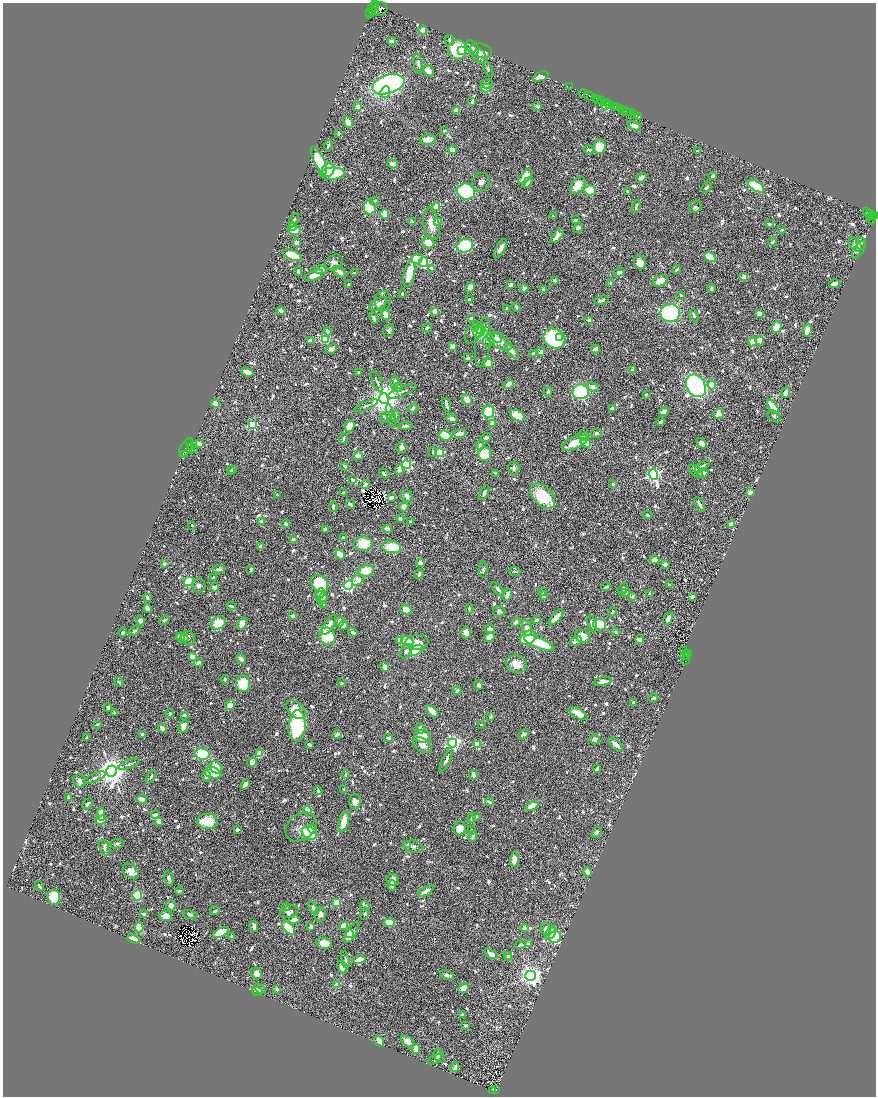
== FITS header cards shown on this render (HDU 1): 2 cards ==
NAXIS1  =                 1747
NAXIS2  =                 2188

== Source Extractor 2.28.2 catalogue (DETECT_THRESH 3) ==
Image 1747 x 2188 px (HDU 1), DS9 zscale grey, zoomed out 1/2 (1 PNG px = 2 x 2 image px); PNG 878 x 1098 px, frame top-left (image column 2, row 2187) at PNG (3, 3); each listed source drawn as its Kron ellipse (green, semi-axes under 4 px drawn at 4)
Background 0.477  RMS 0.012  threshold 0.0373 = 3 sigma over >= 5 px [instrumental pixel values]
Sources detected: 1526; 84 cannot appear on this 1/2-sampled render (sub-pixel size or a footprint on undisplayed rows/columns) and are neither listed nor drawn; of the other 1442, the 500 brightest by FLUX_AUTO listed and drawn (942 fainter detections omitted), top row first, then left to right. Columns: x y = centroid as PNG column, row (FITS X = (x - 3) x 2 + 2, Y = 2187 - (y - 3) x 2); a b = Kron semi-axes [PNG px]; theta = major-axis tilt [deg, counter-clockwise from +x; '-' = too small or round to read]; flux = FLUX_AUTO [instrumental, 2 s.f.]
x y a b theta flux
375 5 3 1 - 160
372 9 10 3 67 1300
380 9 7 6 - 620
373 12 2 2 - 170
376 12 3 2 - 150
370 13 3 1 - 210
423 30 4 4 - 17
449 40 5 2 - 5.5
392 41 4 3 - 22
473 48 8 5 -56 7.8
457 50 10 9 - 160
462 50 4 4 - 18
481 51 11 7 -18 33
479 56 7 6 - 13
418 63 10 4 -83 11
488 69 8 4 -72 5.7
428 71 7 5 -58 22
540 76 8 3 20 51
388 84 17 9 17 810
487 84 6 4 0 12
570 87 3 1 - 11
486 88 5 4 - 69
385 92 6 4 85 42
584 94 5 2 - 770
590 96 6 2 -23 620
595 98 3 2 - 99
598 100 2 2 - 140
601 101 4 2 - 310
472 102 4 2 - 12
606 103 3 1 - 73
609 105 4 3 - 470
357 106 5 4 - 15
537 106 4 3 - 6.5
606 106 4 3 - 210
614 107 3 2 - 640
617 108 3 2 - 370
457 110 4 3 - 32
621 110 2 2 - 170
624 110 3 2 - 290
627 111 2 1 - 260
631 113 3 2 - 150
635 115 2 1 - 42
639 116 4 2 - 77
348 122 6 4 -63 20
634 126 7 3 -23 15
444 131 4 3 - 5.9
339 133 3 2 - 6.3
428 140 8 5 10 32
328 145 5 3 - 5.5
599 147 7 6 - 60
453 150 4 3 - 24
589 150 5 3 - 5.6
697 151 3 2 - 6.2
319 161 15 5 -64 160
393 164 5 3 - 25
328 170 7 6 - 98
332 174 12 6 4 130
525 176 9 4 46 41
713 176 4 3 - 13
641 178 6 4 38 14
481 182 10 8 54 16
528 183 6 3 52 9.6
578 185 10 6 52 35
756 186 9 4 -33 190
706 187 6 4 46 6.5
590 190 6 5 - 120
627 191 3 3 - 5.7
466 192 9 8 - 250
374 201 5 4 - 7.8
370 207 7 6 - 160
436 207 4 4 - 29
636 207 7 2 69 5.9
695 207 7 5 41 5.6
867 212 4 3 - 180
870 213 2 2 - 87
385 214 5 4 - 56
874 215 3 2 - 230
553 216 2 2 - 7.5
872 216 4 2 - 280
872 219 5 2 - 150
294 220 7 2 63 8.1
575 220 3 2 - 6.1
438 221 3 3 - 25
412 222 4 3 - 10
431 224 16 8 -79 39
769 224 3 2 - 8.5
292 226 4 3 - 14
578 228 5 4 - 7.4
294 230 6 4 5 94
782 230 2 2 - 14
557 236 8 4 49 23
773 241 4 2 - 5.8
297 243 3 3 - 20
428 243 6 5 - 44
861 243 6 4 -88 18
855 244 8 5 -50 15
465 246 8 6 18 170
501 248 11 4 60 25
858 250 10 5 59 22
292 255 10 4 -22 94
710 257 6 3 -30 120
417 259 6 5 - 49
334 262 9 7 38 14
423 262 5 4 - 180
640 262 7 6 - 21
431 268 4 3 - 8.8
320 270 6 4 -7 19
677 270 4 2 - 5.9
298 271 5 2 - 11
340 272 8 4 -40 19
619 272 6 4 23 7.6
354 273 3 2 - 5.9
409 274 13 5 77 84
314 275 10 5 23 31
744 277 4 3 - 25
554 280 2 2 - 12
660 281 8 5 26 38
611 283 3 3 - 9
349 284 3 2 - 8.6
834 284 5 3 - 13
511 285 4 3 - 14
470 287 5 4 - 21
524 288 4 3 - 12
711 288 4 3 - 5.8
544 290 4 4 - 8.7
402 294 3 2 - 6.4
681 295 3 2 - 8.4
469 299 3 3 - 6.9
601 300 7 4 14 7.6
383 301 10 8 80 8.3
378 304 10 5 33 16
516 307 4 3 - 9.6
507 308 3 2 - 9.4
281 311 4 3 - 14
435 312 3 2 - 57
670 313 10 9 - 280
759 314 3 3 - 20
386 315 5 4 - 69
694 315 6 3 -67 8
374 318 6 3 -64 8.7
471 318 3 3 - 16
589 320 3 3 - 8.6
777 327 6 4 69 54
427 328 5 3 - 6.9
479 329 5 4 - 43
389 330 7 5 66 7.3
807 330 6 3 76 47
327 331 4 3 - 9.8
479 332 6 5 - 91
473 333 11 7 57 21
497 338 5 3 - 6.9
559 338 4 3 - 31
325 339 4 4 - 110
554 339 11 9 -29 320
310 340 4 3 - 14
488 341 6 5 - 7.8
499 341 14 6 -32 38
760 341 5 4 - 36
483 342 25 7 84 26
752 342 5 4 - 22
452 346 3 2 - 48
332 349 5 4 - 18
595 349 4 3 - 19
512 351 10 4 -51 19
541 352 3 3 - 12
534 353 4 3 - 11
467 358 3 2 - 20
488 363 5 4 - 37
632 370 3 3 - 14
247 372 6 4 -20 20
359 372 2 2 - 12
377 381 12 3 -67 5.7
395 382 6 4 90 9.3
509 384 5 4 - 42
712 385 4 4 - 76
696 386 12 9 -56 700
398 387 5 4 - 6.3
593 387 6 4 -13 13
402 391 16 4 22 11
548 392 5 3 - 9.9
581 392 8 7 - 240
786 393 5 3 - 22
646 395 2 2 - 6.3
384 399 5 5 - 5100
467 399 6 4 -57 38
216 403 4 4 - 23
446 405 7 2 -75 14
366 406 13 3 23 7.6
773 407 8 3 -54 87
413 408 5 3 - 8.8
612 408 3 3 - 9
664 411 5 3 - 26
488 412 6 5 - 82
718 414 5 5 - 16
391 416 12 3 -75 6.8
396 416 6 4 69 6.5
518 416 8 5 -28 86
774 416 7 5 -41 7
385 417 6 5 - 5.9
452 419 5 3 - 20
661 422 4 3 - 6.8
493 423 3 3 - 23
252 425 4 3 - 230
349 426 6 5 - 55
405 426 7 3 6 8.9
596 433 5 4 - 8.4
460 434 6 3 6 29
445 435 6 4 -20 110
583 436 5 4 - 8.6
486 438 5 4 - 7.7
343 439 5 2 - 7.7
189 443 2 1 - 120
199 443 4 3 - 17
575 443 14 6 24 43
586 443 6 3 -33 110
702 443 6 4 -50 17
480 445 5 4 - 6.9
186 447 10 5 58 1700
191 447 4 2 - 76
401 447 6 5 - 14
190 449 4 2 - 170
194 450 2 2 - 66
433 452 5 3 - 7.2
440 453 4 4 - 140
184 454 2 1 - 63
484 454 7 6 - 100
358 456 5 4 - 21
406 465 4 4 - 330
345 466 3 3 - 11
702 466 9 3 39 12
514 468 6 5 - 11
232 469 4 3 - 5.5
399 470 5 4 - 11
230 471 4 3 - 5.6
696 471 8 4 -41 10
384 473 5 2 - 6.6
496 473 3 3 - 8
703 473 6 4 13 11
653 474 5 4 - 800
353 480 3 3 - 14
365 484 5 3 - 8.1
613 484 3 3 - 6.5
343 493 3 3 - 5.5
484 493 8 3 63 8.3
750 493 3 3 - 20
277 495 3 2 - 5.5
407 496 7 5 -48 14
543 496 15 9 -45 130
391 498 4 4 - 15
350 504 4 3 - 9.6
700 505 8 3 -62 10
333 507 5 3 - 11
404 507 5 4 - 18
648 515 4 2 - 6.5
400 518 3 2 - 8.6
261 521 3 3 - 13
410 522 3 3 - 9.3
286 523 4 3 - 10
192 525 2 2 - 6.3
732 525 3 3 - 76
387 529 4 3 - 19
325 530 3 2 - 19
343 538 3 3 - 12
293 539 4 3 - 7.4
363 544 9 7 -4 66
260 546 3 3 - 11
392 547 9 6 -8 69
340 554 5 4 - 21
655 560 5 4 - 19
420 563 3 3 - 22
165 564 3 3 - 9.4
665 564 4 3 - 13
219 569 6 3 3 11
251 569 4 3 - 7
483 570 8 4 -88 5.9
366 571 8 6 12 55
515 571 6 3 -1 6.1
419 574 5 3 - 6.4
213 577 4 2 - 6.5
358 580 6 5 - 19
189 581 5 4 - 150
319 584 10 7 -45 160
199 585 7 6 - 11
349 585 5 4 - 540
669 585 3 3 - 7.7
215 587 4 4 - 11
606 587 5 3 - 9
498 589 8 3 -46 9.5
623 589 6 3 58 7
543 592 3 2 - 6.2
626 592 3 2 - 17
320 594 6 4 67 14
650 594 3 2 - 6.7
507 595 6 3 66 19
543 595 4 3 - 6.9
633 596 3 3 - 8.7
692 597 3 3 - 5.5
148 598 3 3 - 14
322 598 6 4 57 17
324 604 3 3 - 6.9
231 606 4 2 - 5.9
469 608 5 4 - 5.5
148 609 4 3 - 22
406 609 6 4 -30 37
499 611 6 5 - 8.2
612 612 5 3 - 6.6
293 616 4 3 - 10
556 617 10 4 48 28
668 619 7 3 57 17
140 620 5 4 - 8.7
164 620 5 3 - 6.1
536 620 4 3 - 7.1
340 622 4 3 - 29
516 622 5 3 - 11
218 623 8 6 29 58
242 624 6 4 54 21
592 624 8 3 -73 15
329 625 11 5 60 25
343 625 5 4 - 16
600 625 6 5 - 130
527 628 8 5 -78 25
490 629 5 3 - 17
134 631 6 3 40 8.1
123 632 4 3 - 7.8
353 632 4 3 - 7.3
616 632 4 3 - 6.9
466 633 6 5 - 20
327 636 9 8 - 110
583 636 8 6 -27 39
181 637 5 4 - 43
490 637 5 4 - 57
188 638 7 6 - 8.6
528 638 8 6 34 88
184 639 4 3 - 8.1
400 640 3 3 - 37
639 640 4 4 - 21
407 641 6 4 -23 80
576 641 6 4 32 17
417 642 11 7 3 30
539 643 16 5 -22 110
416 650 7 4 34 170
406 651 7 5 64 13
684 651 4 2 - 88
688 653 2 2 - 170
686 654 3 2 - 230
684 655 2 1 - 24
193 657 3 3 - 27
686 657 3 2 - 120
241 659 5 3 - 9.3
685 661 2 1 - 9.1
198 663 5 3 - 12
516 664 10 9 - 45
385 667 5 4 - 22
225 679 4 2 - 5.7
603 681 9 4 10 20
119 682 5 4 - 7.1
342 683 2 2 - 10
243 684 8 7 - 95
479 685 5 4 - 7.8
457 691 4 3 - 8.4
654 698 4 3 - 7.2
633 703 3 3 - 5.6
230 705 5 4 - 21
108 707 4 3 - 7.2
296 710 11 7 -44 49
432 711 7 3 -45 45
114 713 3 2 - 10
170 713 5 3 - 6.4
578 713 11 4 -30 35
185 715 2 2 - 21
491 716 3 3 - 6.8
97 724 4 3 - 7.2
481 724 2 2 - 6.6
183 726 7 4 65 34
297 726 15 8 86 230
162 728 4 3 - 15
420 728 5 4 - 9.8
523 734 6 4 44 9.8
142 735 4 2 - 7.7
337 735 5 3 - 15
422 736 8 6 -6 58
87 738 3 2 - 12
388 738 4 3 - 7.9
594 739 5 5 - 14
452 743 4 4 - 830
477 744 3 3 - 91
616 744 9 4 -43 26
310 745 4 3 - 6
423 745 10 6 -33 20
202 754 7 5 -11 150
260 754 4 4 - 50
446 760 12 4 66 12
252 762 5 4 - 16
129 764 11 3 22 6
216 767 7 5 -39 45
597 768 4 2 - 6.6
112 771 5 5 - 5000
213 773 8 5 -16 130
346 774 4 3 - 7.7
474 775 5 3 - 14
206 776 6 4 89 14
151 777 7 3 65 6.8
95 778 12 3 23 7.4
80 781 6 6 - 14
245 784 5 4 - 18
344 790 3 3 - 6.1
318 791 4 3 - 6.6
69 798 4 2 - 6.5
142 799 5 3 - 32
355 802 7 6 - 17
489 802 4 3 - 9.4
87 804 6 3 48 6.9
532 806 7 3 27 52
308 810 4 3 - 33
101 814 7 4 -84 23
155 815 4 2 - 8.4
476 817 3 3 - 7.1
472 818 5 3 - 6.1
101 820 6 4 19 35
159 821 4 3 - 14
208 821 10 7 0 99
344 822 11 5 74 36
301 827 17 12 40 27
460 828 7 6 - 34
312 829 5 4 - 17
237 830 3 2 - 13
471 830 3 2 - 7.8
597 832 6 4 54 9.6
309 833 8 6 -37 100
473 836 6 3 65 9.6
117 844 7 5 9 6.5
407 845 3 3 - 20
413 846 10 6 -9 13
104 848 8 4 -69 7.1
514 860 7 4 82 27
131 871 9 6 -39 27
587 872 4 4 - 15
169 879 7 3 -77 9
393 880 6 6 - 15
392 885 5 3 - 17
39 886 5 2 - 5.7
179 891 4 3 - 7
426 891 8 4 34 25
137 895 5 5 - 200
54 897 7 6 - 110
337 903 4 3 - 49
171 905 5 4 - 13
365 906 5 3 - 16
286 907 4 3 - 12
313 908 7 4 -68 7.5
215 911 5 3 - 9.9
289 912 9 6 17 15
143 914 4 2 - 16
190 914 7 4 -13 9.1
320 914 7 5 73 17
364 914 6 4 76 6.6
166 916 6 5 - 32
294 919 5 4 - 21
389 923 5 4 - 89
254 926 5 3 - 12
343 926 3 3 - 38
139 927 5 4 - 72
311 927 4 3 - 12
288 928 8 4 -49 80
525 928 4 4 - 13
546 929 7 4 -76 15
221 932 8 4 27 86
352 932 12 5 59 51
551 933 7 4 61 20
350 934 4 3 - 26
232 937 3 3 - 14
555 937 6 5 - 180
133 939 6 4 -20 25
324 943 8 5 -12 36
528 944 3 3 - 12
521 945 5 3 - 9.5
491 954 7 4 -32 17
508 956 3 3 - 9.7
509 958 4 4 - 12
345 960 9 4 -77 7.3
359 960 6 3 13 34
342 967 7 4 -68 28
256 973 6 5 - 17
447 975 7 4 -25 8.3
530 976 5 5 - 2200
337 985 4 3 - 45
463 988 6 4 43 28
260 989 6 3 -34 11
277 989 2 2 - 31
257 991 5 4 - 30
462 1014 3 3 - 6.6
465 1025 3 3 - 9.5
379 1041 6 3 -60 37
407 1041 7 5 -40 22
416 1049 5 3 - 20
438 1055 6 4 89 16
436 1059 9 4 20 6.8
455 1067 4 3 - 10
493 1090 2 2 - 39
496 1090 3 2 - 82
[942 fainter detections neither listed nor drawn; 84 sub-pixel or undisplayed-footprint detections neither listed nor drawn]